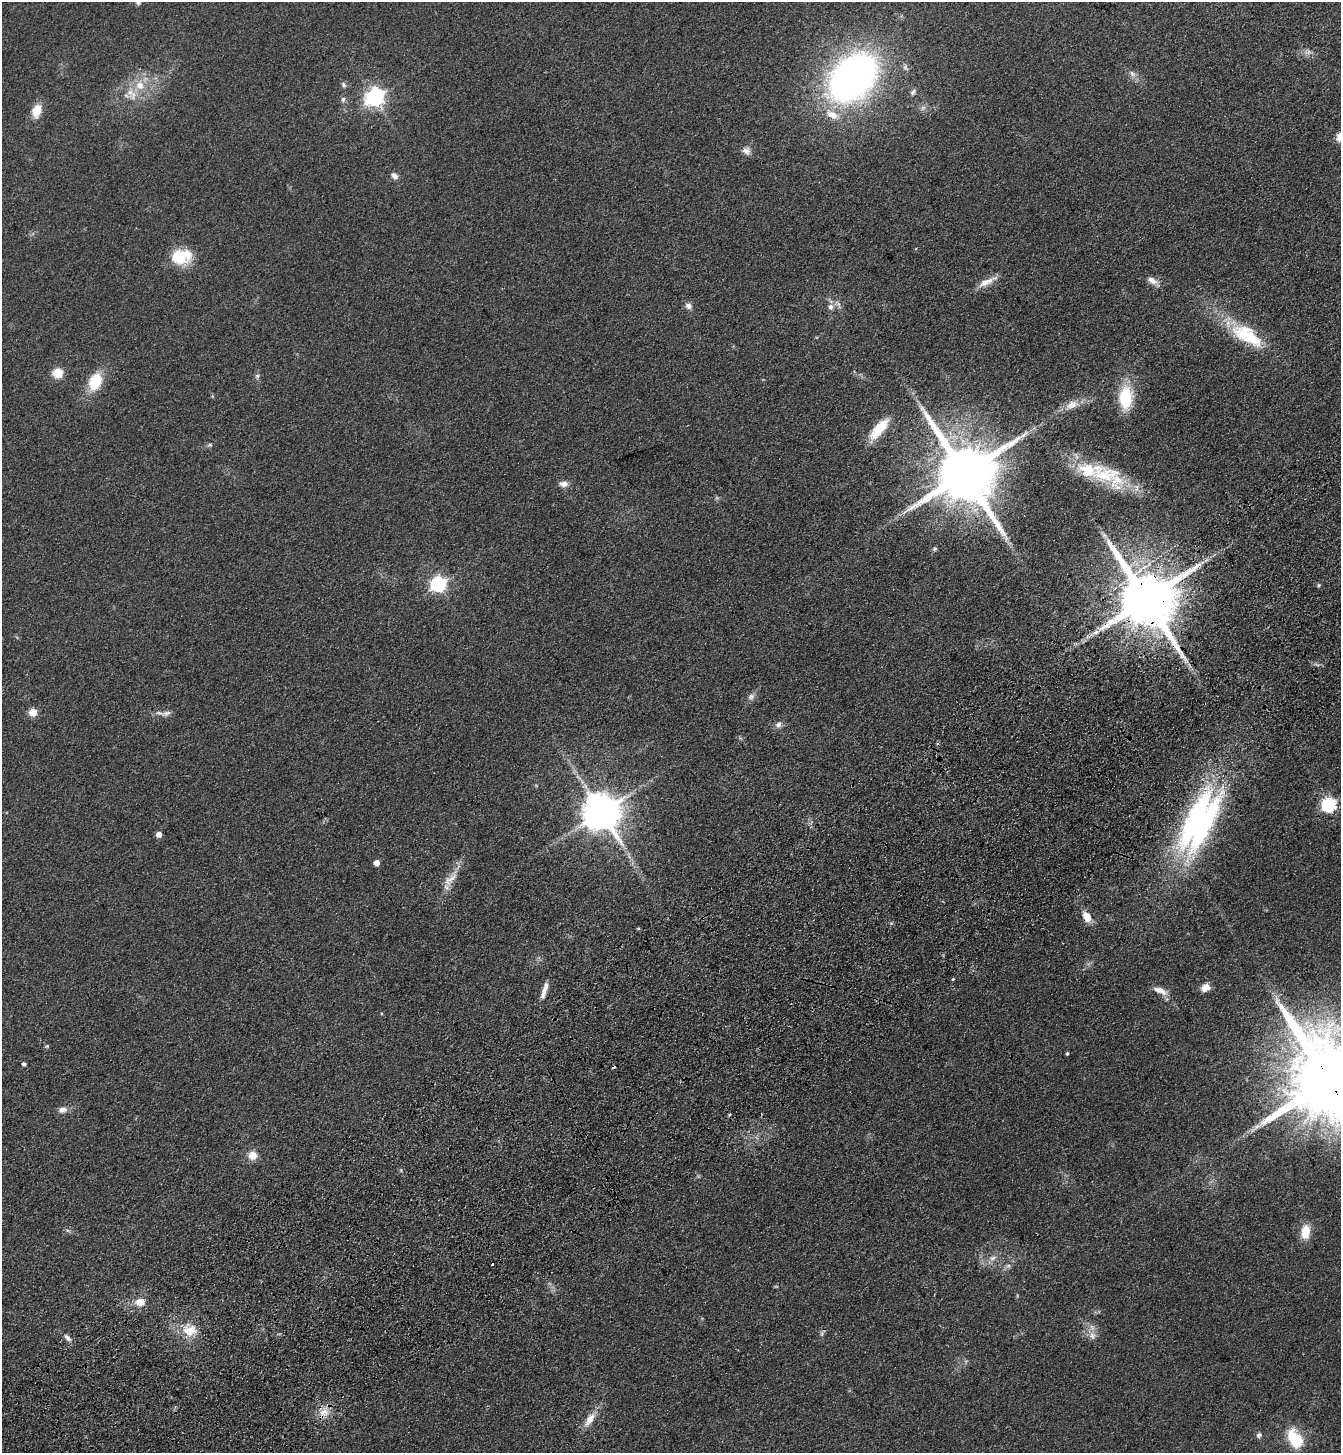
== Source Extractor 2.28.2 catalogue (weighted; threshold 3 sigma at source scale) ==
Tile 7 of 4 x 4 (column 3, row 2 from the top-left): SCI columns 2913-4251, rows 3008-4458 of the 5958 x 6014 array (HDU 1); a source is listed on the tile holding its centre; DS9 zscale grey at full resolution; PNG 1343 x 1455 px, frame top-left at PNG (2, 2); no overlay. Shown black and unused: <1% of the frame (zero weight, under 3 of 4 exposures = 6% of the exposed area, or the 3 px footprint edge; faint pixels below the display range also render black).
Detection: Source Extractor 2.28.2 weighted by HDU 2 'WHT'; one run over the whole footprint, this tile lists its part. Background 0.118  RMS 0.0089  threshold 0.0402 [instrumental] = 3 sigma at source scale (4.5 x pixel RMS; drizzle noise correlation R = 1.50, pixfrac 1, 0.05/0.05 arcsec/px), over >= 5 px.
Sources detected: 83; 1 too faint to see at this stretch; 1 inside a brighter object's white glare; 3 cosmic-ray / hot-pixel residue — not listed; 7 inside a brighter listed object's ellipse — not listed separately; the other 71 listed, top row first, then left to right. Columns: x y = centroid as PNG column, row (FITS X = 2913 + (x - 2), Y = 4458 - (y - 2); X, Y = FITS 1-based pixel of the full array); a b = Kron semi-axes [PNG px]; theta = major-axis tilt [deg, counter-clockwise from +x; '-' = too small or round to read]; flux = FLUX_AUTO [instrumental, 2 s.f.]
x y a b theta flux
138 2 8 7 - 2.9
1308 52 11 6 10 4
1132 73 11 6 -45 4.1
853 77 39 28 46 520
140 85 15 12 -64 15
343 85 8 5 -53 2.1
913 92 10 6 56 2.6
375 97 7 7 - 410
343 99 7 5 73 2.2
923 108 8 6 45 2.9
36 111 14 9 73 15
832 114 19 10 -25 14
746 151 11 9 -27 5
394 176 9 6 -40 4.2
180 257 13 9 8 59
1152 281 17 7 -33 6.3
987 282 29 7 26 9.7
688 306 9 8 - 4
831 307 9 8 - 4.5
1247 335 49 20 -32 52
57 373 13 13 - 11
257 376 7 6 - 2.2
95 382 21 14 67 28
1126 398 23 13 88 44
1072 405 23 12 20 12
879 429 32 11 50 25
210 445 7 5 19 1.5
964 473 19 16 -55 8700
1105 475 47 23 -1 47
564 484 11 7 0 5.2
935 549 6 5 - 1.4
1206 560 8 5 44 2.4
438 584 7 6 - 220
1319 585 5 5 - 1.2
1146 599 18 15 -54 8000
1095 632 10 6 19 4.4
1316 664 12 3 -15 1.9
751 697 10 8 34 3.7
33 712 5 5 - 25
166 713 14 7 12 4.5
778 724 9 8 - 3.7
1329 805 7 6 - 160
601 812 11 11 - 2700
1195 820 91 23 64 190
159 834 5 4 - 7.5
376 863 5 5 - 6.4
451 878 33 10 50 14
1087 917 15 8 -61 10
638 928 4 3 - 1
953 979 3 3 - 1.7
545 988 17 7 69 6.4
1206 988 10 8 28 7.5
1160 990 19 8 -25 8.1
47 1046 5 5 - 1.3
1067 1053 4 3 - 1.2
24 1064 4 4 - 2.4
1329 1079 26 20 -62 18000
62 1110 11 8 8 5.2
252 1155 11 9 -6 10
1305 1232 17 10 82 16
993 1258 12 6 8 4.7
1008 1266 6 6 - 2.2
140 1302 11 9 12 11
190 1330 21 14 9 18
822 1334 9 4 -90 2.1
1092 1336 12 9 -77 6.5
67 1337 13 6 -47 3.9
324 1413 17 13 50 12
589 1419 23 9 56 11
1259 1435 8 7 - 2.4
1295 1439 25 15 -61 34
Overlapping masked pixels (flux is a lower limit): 4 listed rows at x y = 1146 599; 1195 820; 1329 1079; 324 1413
Isophote crosses this tile's border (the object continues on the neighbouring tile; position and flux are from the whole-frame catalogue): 2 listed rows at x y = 138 2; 1329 1079